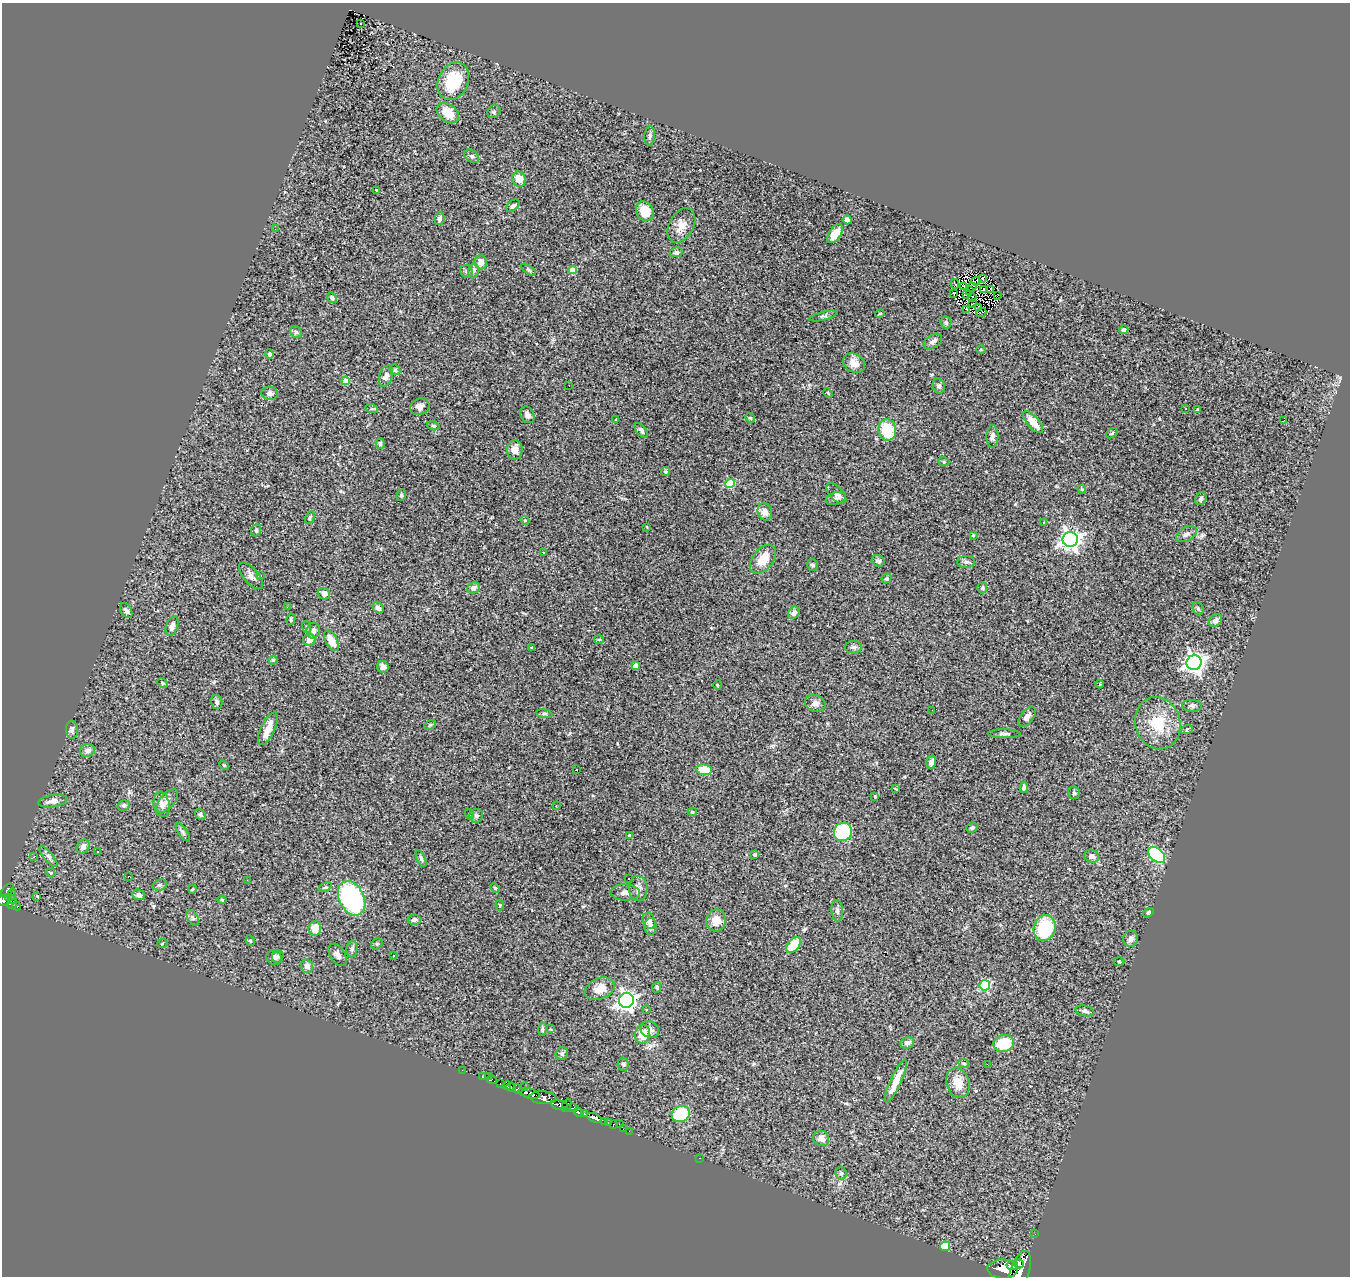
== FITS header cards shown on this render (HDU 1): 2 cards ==
NAXIS1  =                 1348
NAXIS2  =                 1274

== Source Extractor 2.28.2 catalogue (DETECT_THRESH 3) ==
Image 1348 x 1274 px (HDU 1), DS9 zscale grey, 1 PNG px = 1 image px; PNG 1352 x 1278 px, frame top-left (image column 1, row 1274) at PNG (2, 3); each listed source drawn as its Kron ellipse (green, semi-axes under 4 px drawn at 4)
Background 2.36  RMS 0.09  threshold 0.271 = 3 sigma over >= 5 px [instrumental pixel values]
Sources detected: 259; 3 with non-positive FLUX_AUTO (blend fragments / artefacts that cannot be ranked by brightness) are neither listed nor drawn; the other 256 listed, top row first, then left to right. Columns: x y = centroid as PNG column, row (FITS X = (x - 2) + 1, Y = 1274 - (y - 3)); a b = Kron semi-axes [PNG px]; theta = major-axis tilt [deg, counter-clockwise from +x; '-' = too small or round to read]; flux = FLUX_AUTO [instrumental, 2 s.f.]
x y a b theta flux
361 23 2 2 - 9.2
453 81 20 15 64 250
494 112 7 6 - 12
448 113 12 8 -39 100
650 136 9 5 85 15
472 156 8 5 -39 15
519 179 8 6 -68 64
376 190 3 3 - 12
513 206 7 5 40 15
645 211 10 8 -58 77
440 219 6 5 - 16
847 220 5 4 - 14
681 225 18 12 61 64
275 229 2 2 - 3.6
835 234 11 6 54 71
676 252 6 5 - 15
481 262 7 6 - 38
528 270 8 3 -35 9.3
573 270 4 4 - 120
473 271 8 5 82 12
467 272 7 6 - 13
983 279 3 2 - 4.6
976 281 4 2 - 2.6
955 284 5 4 - 17
963 286 2 2 - 6.7
972 287 4 2 - 6.3
983 289 3 2 - 3.5
991 289 2 2 - 5.5
969 291 4 2 - 3.6
954 293 3 2 - 10
966 295 3 2 - 4.3
997 296 2 2 - 14
972 297 4 2 - 1.4
332 298 6 4 -53 13
972 304 2 2 - 6
979 307 4 2 - 5.1
967 310 4 2 - 11
981 312 5 2 - 8.5
880 314 5 3 - 6.4
823 316 14 3 13 15
946 323 6 5 - 12
1124 330 4 4 - 16
296 332 6 5 - 11
933 341 10 6 35 25
981 350 5 3 - 6.4
269 354 5 4 - 19
854 363 11 9 -33 50
395 370 6 4 -45 8.2
386 376 11 6 73 33
346 381 4 4 - 92
569 385 3 2 - 6.1
939 386 7 6 - 15
270 393 8 6 -8 21
828 393 5 3 - 5.3
420 407 10 8 24 32
1185 408 3 2 - 8.4
372 409 6 4 -17 7.1
1197 409 4 2 - 4.3
527 415 9 6 -63 31
750 418 5 4 - 7.7
616 419 3 2 - 4.7
1284 420 4 2 - 61
1033 422 13 6 -48 94
433 426 6 4 -19 8.6
641 430 8 5 -50 18
887 430 10 9 - 240
1112 433 6 3 36 7.3
992 436 11 6 88 24
380 444 5 4 - 12
515 450 10 7 -88 52
944 462 5 3 - 6.7
665 472 4 4 - 13
730 483 5 4 - 280
1082 489 4 3 - 7.5
836 494 13 6 -47 29
401 495 6 4 69 8.9
836 498 10 6 17 19
1201 499 6 5 - 17
765 512 9 7 -68 40
310 518 7 3 63 8.6
525 520 4 4 - 6.3
1044 522 3 3 - 5
647 527 2 2 - 4.1
256 530 6 5 - 9.3
1186 534 11 6 30 23
973 535 4 4 - 7.2
1070 539 7 7 - 3100
544 553 3 3 - 38
763 559 16 10 52 110
878 561 6 5 - 14
966 562 9 6 0 16
813 565 6 5 - 13
251 576 16 7 -50 27
260 576 3 3 - 5.8
886 578 5 4 - 12
473 588 6 5 - 28
982 588 5 5 - 8.1
324 594 6 5 - 44
287 607 2 2 - 4.8
378 608 6 5 - 20
1198 609 7 5 -68 9.5
126 611 8 5 -58 18
794 613 6 5 - 25
291 619 6 4 81 10
1215 620 7 5 44 18
172 626 10 6 72 24
306 627 6 4 -70 8.2
313 631 8 6 73 24
599 639 5 3 - 5.9
309 640 6 6 - 40
331 641 11 5 -62 76
853 647 8 6 2 15
531 648 3 2 - 5.2
273 660 4 4 - 6.8
1194 663 7 7 - 3200
635 666 4 4 - 57
383 667 6 5 - 21
163 683 5 4 - 7.5
1100 684 4 3 - 5
717 685 5 3 - 5.5
217 702 7 5 -73 17
815 703 10 8 -17 32
1192 706 10 5 -6 17
932 710 2 2 - 2.8
544 714 8 4 -7 10
1027 717 11 6 54 28
1158 723 26 22 -75 220
430 725 6 4 29 8
268 729 18 7 65 63
1187 729 6 3 19 8.1
72 730 9 6 -90 18
1004 734 16 4 -1 18
87 750 7 6 - 31
931 762 7 4 74 24
224 765 5 3 - 5.7
576 770 2 2 - 6
704 770 7 5 -10 130
1024 787 5 3 - 12
895 788 4 2 - 4.8
1074 793 6 6 - 11
875 796 3 2 - 5.6
53 801 15 6 10 37
167 801 14 7 48 30
162 804 13 8 -79 36
124 805 6 5 - 12
556 806 2 2 - 3.1
692 812 5 4 - 9.2
200 814 6 5 - 11
469 814 5 3 - 5.2
476 816 7 7 - 16
972 828 6 5 - 13
183 832 10 4 -55 15
843 832 9 9 - 450
629 836 3 3 - 6.1
83 847 7 6 - 25
98 852 3 2 - 7.2
755 855 4 3 - 16
1157 855 10 6 -41 520
34 856 4 3 - 7
48 856 13 4 -50 18
1092 856 7 6 - 23
421 858 9 4 -66 11
51 873 4 3 - 5.4
128 876 4 2 - 4.9
629 878 3 3 - 12
247 880 2 2 - 3.8
160 885 7 5 19 11
325 887 7 4 20 8.3
495 888 5 3 - 6.3
192 889 4 3 - 5.9
638 889 12 9 -89 35
7 890 8 4 50 22
625 892 15 8 -2 38
12 894 6 3 77 33
139 895 6 5 - 18
8 897 3 2 - 75
37 897 4 2 - 14
352 898 18 12 -63 980
4 900 7 5 16 280
12 900 3 2 - 34
222 900 4 4 - 6.2
12 904 5 4 - 73
500 905 5 4 - 6.6
17 906 4 3 - 13
837 911 10 6 -85 17
1148 913 6 4 32 11
193 918 8 5 -59 15
414 920 6 5 - 13
716 920 11 9 85 70
649 921 8 6 -70 42
651 927 9 6 -90 20
315 928 7 6 - 71
1045 928 13 11 71 300
1131 939 8 7 - 26
250 941 5 4 - 8.5
162 944 5 3 - 5.2
377 944 6 5 - 7.4
793 945 9 5 51 160
352 949 8 5 84 16
338 955 12 7 -57 30
394 956 3 3 - 16
278 957 6 5 - 14
274 958 8 7 - 26
1119 961 5 3 - 5.7
307 966 7 6 - 33
985 985 5 5 - 410
657 987 5 4 - 9.2
600 989 15 10 24 70
626 1000 7 7 - 2500
647 1009 3 3 - 18
1085 1011 9 5 -13 17
542 1029 7 4 84 11
550 1029 3 3 - 4
650 1029 10 8 -28 30
642 1034 9 7 79 110
907 1043 7 5 16 20
1004 1043 10 8 12 170
562 1053 6 6 - 11
964 1063 5 3 - 5.7
623 1064 6 5 - 10
987 1064 2 2 - 28
462 1070 2 2 - 3.2
483 1077 3 3 - 23
488 1077 2 2 - 4
492 1080 5 3 - 49
896 1081 23 5 65 100
958 1083 15 11 -73 75
500 1084 3 2 - 12
507 1086 4 3 - 240
524 1086 2 2 - 29
511 1087 5 3 - 350
518 1089 5 4 - 280
529 1093 11 5 -16 1700
543 1098 13 6 -3 570
559 1105 8 5 -13 800
567 1105 7 3 68 130
572 1108 7 3 5 180
579 1112 5 4 - 350
584 1114 4 3 - 150
681 1114 9 8 - 240
594 1118 7 4 -22 790
605 1121 3 2 - 33
608 1123 3 2 - 6.1
620 1124 3 2 - 26
613 1125 4 3 - 25
623 1129 3 2 - 8.9
629 1131 2 2 - 8.5
821 1138 8 7 - 40
700 1158 3 2 - 100
841 1173 6 5 - 12
1035 1234 2 2 - 7.4
945 1246 5 5 - 230
1019 1264 5 4 - 610
1012 1266 6 4 -10 570
1003 1269 15 9 -2 2300
1020 1270 20 9 71 3000
At the frame edge (FLAGS 8, measured only in part): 2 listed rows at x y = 4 900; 1020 1270
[3 non-positive-flux detections neither listed nor drawn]